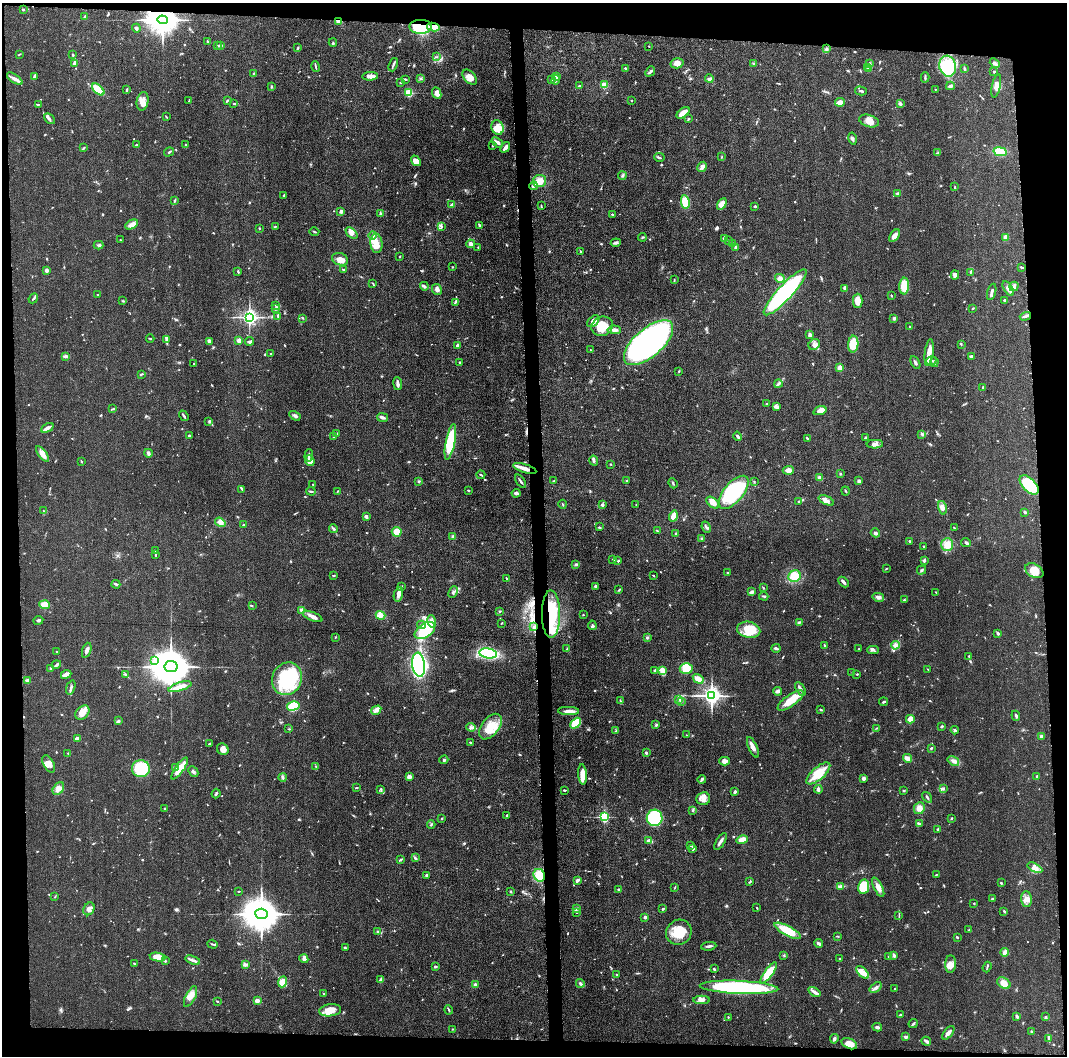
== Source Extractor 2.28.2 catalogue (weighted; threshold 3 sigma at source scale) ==
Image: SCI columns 7-4263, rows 19-4231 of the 4265 x 4250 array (HDU 1 of 3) = the unmasked area's bounding box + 8 px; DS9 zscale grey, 4 x 4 block average (1 PNG px = mean of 4 x 4 image px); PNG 1069 x 1058 px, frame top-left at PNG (2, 3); each listed source drawn as its Kron ellipse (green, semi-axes under 4 px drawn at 4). Shown black and unused: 9% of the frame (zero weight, under 3 of 5 exposures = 1% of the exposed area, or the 3 px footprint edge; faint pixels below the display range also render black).
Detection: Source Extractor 2.28.2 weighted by HDU 2 'WHT'. Background 0.0485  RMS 0.0053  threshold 0.0237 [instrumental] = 3 sigma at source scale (4.5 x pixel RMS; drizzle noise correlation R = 1.50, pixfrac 1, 0.05/0.05 arcsec/px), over >= 5 px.
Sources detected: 913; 4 too faint to see at this stretch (4 x 4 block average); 1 inside a brighter object's white glare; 2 cosmic-ray / hot-pixel residue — neither listed nor drawn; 20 coinciding with a brighter row at this scale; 62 inside a brighter listed object's ellipse — not listed separately; of the other 824, all 500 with FLUX_AUTO >= 1.99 (the completeness limit of this list) listed and drawn (324 fainter detections not listed), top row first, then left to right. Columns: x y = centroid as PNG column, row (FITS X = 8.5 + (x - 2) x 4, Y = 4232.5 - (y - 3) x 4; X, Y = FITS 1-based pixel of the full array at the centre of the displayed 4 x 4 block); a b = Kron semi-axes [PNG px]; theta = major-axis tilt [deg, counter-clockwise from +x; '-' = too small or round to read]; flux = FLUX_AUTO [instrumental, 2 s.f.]
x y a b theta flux
23 9 2 2 - 10
85 16 3 2 - 3.4
163 20 5 4 - 6200
338 22 4 3 - 10
420 27 11 7 0 180
433 27 6 4 -9 39
136 28 4 2 - 8
207 41 3 2 - 2.3
333 42 4 2 - 3.5
220 45 3 2 - 4.1
217 46 3 2 - 2.7
649 46 2 2 - 2.6
298 47 2 2 - 2.1
826 49 3 3 - 4.1
19 54 3 2 - 2.6
73 55 2 2 - 4.2
436 57 4 2 - 2
75 63 4 3 - 10
677 63 6 5 - 20
869 63 3 2 - 2.9
995 63 5 3 - 8
754 64 3 2 - 6.5
393 65 7 2 69 6.4
948 66 10 8 -74 160
316 67 5 2 - 4.6
867 67 3 2 - 3
625 68 3 2 - 3.6
869 69 3 2 - 2.8
964 69 3 2 - 5.4
650 71 5 2 - 5.7
994 71 2 2 - 3.5
254 73 3 2 - 2.5
34 76 4 2 - 5.8
370 76 8 3 1 14
556 76 4 3 - 16
470 77 9 5 -47 25
925 77 5 2 - 4.3
15 79 9 3 -35 13
405 79 4 2 - 4.6
421 79 3 3 - 5
552 79 3 2 - 2.5
709 79 4 3 - 7.8
556 80 5 2 - 8.6
401 83 3 2 - 2.1
604 85 4 3 - 26
579 86 3 2 - 3.5
950 86 4 3 - 8
996 86 12 4 79 17
271 87 3 2 - 2.9
98 89 7 3 -43 88
935 89 2 2 - 2
127 90 4 2 - 3.5
861 91 6 2 -14 4.3
409 93 2 2 - 240
437 93 6 4 -67 20
189 100 3 2 - 2.2
227 100 4 2 - 3.1
631 100 2 2 - 4.7
143 101 9 5 79 22
840 102 5 3 - 27
38 104 3 2 - 2.1
234 104 3 2 - 2.3
900 104 4 3 - 6
683 113 7 4 38 26
166 117 3 2 - 2.2
49 119 6 2 -45 6.3
688 119 4 2 - 3.1
869 121 10 6 -16 27
497 128 7 6 - 24
852 139 6 3 -77 6.5
497 142 6 3 -35 9.3
186 144 2 2 - 2.3
137 145 2 2 - 2.2
492 146 2 2 - 2.7
505 147 6 3 54 14
83 148 3 2 - 3.2
169 152 5 2 - 5.5
1000 152 6 4 -12 63
938 153 2 2 - 5
659 157 5 2 - 4.2
722 157 3 2 - 2.1
416 161 6 4 -52 16
702 167 5 3 - 13
622 176 4 3 - 4.9
539 181 6 6 - 27
533 186 4 2 - 8.4
955 187 3 2 - 2.6
897 193 2 2 - 5.1
284 195 3 2 - 3
174 201 3 2 - 4
685 202 7 4 -80 71
722 204 6 4 57 27
452 205 3 2 - 11
541 206 3 2 - 2.3
755 206 3 2 - 3.7
341 211 4 3 - 5.8
380 213 3 2 - 3
612 214 3 2 - 2.2
132 225 7 3 27 25
479 225 3 2 - 4.6
275 226 3 2 - 2.3
441 226 4 2 - 4.3
259 228 2 2 - 2.2
314 232 5 2 - 3.1
352 233 7 3 -44 13
373 236 4 2 - 6.1
894 236 7 4 53 19
642 237 4 2 - 3.5
1006 237 3 2 - 29
724 238 2 2 - 24
120 240 2 2 - 2.1
728 241 2 2 - 3.9
616 243 5 3 - 6.5
733 243 4 2 - 4.2
376 244 9 6 -84 27
471 244 4 4 - 13
99 245 5 2 - 5.3
478 247 3 2 - 2.1
735 247 3 2 - 5
580 251 2 2 - 2
400 257 2 2 - 2.1
340 259 8 6 -21 26
452 267 2 2 - 2.9
1021 267 3 2 - 4.5
47 270 2 2 - 37
343 270 3 2 - 6
238 272 4 2 - 3
970 272 4 2 - 2.2
955 275 4 4 - 9.8
780 278 5 4 - 11
674 280 3 2 - 2.3
372 283 3 2 - 2.1
424 286 4 2 - 5.4
904 286 8 5 87 75
1014 286 5 4 - 9.1
845 288 4 3 - 6.9
1008 288 8 3 -58 20
437 290 6 5 - 11
785 292 30 7 47 550
992 292 8 2 73 7.6
98 295 3 2 - 2.1
891 296 3 2 - 2.6
33 298 5 2 - 4.7
1005 300 3 2 - 6.2
123 301 3 2 - 2.5
858 301 7 5 89 25
455 302 4 2 - 5.6
275 305 3 2 - 2.3
275 308 3 2 - 3.6
973 308 3 2 - 2.2
1025 316 6 2 17 6.1
249 317 2 2 - 1400
278 317 4 2 - 5.1
303 318 2 2 - 2.6
894 318 4 2 - 5.7
593 321 7 4 44 17
602 326 11 9 25 74
910 326 2 2 - 2.1
614 330 7 3 -3 14
810 335 3 2 - 9.8
150 339 4 2 - 3.4
167 340 2 2 - 2.3
239 340 2 2 - 61
209 341 3 2 - 19
250 341 4 3 - 5.3
649 343 30 14 41 1600
853 344 8 5 86 48
961 344 4 2 - 2.1
814 345 6 5 - 11
457 346 3 3 - 9.5
590 350 2 2 - 3.2
929 353 13 3 82 45
270 354 2 2 - 3.6
66 356 4 2 - 9.4
971 356 4 2 - 8
931 361 5 2 - 6.9
915 362 7 2 -60 6.2
934 362 5 3 - 7.5
459 363 3 2 - 2.4
194 364 2 2 - 4.2
840 368 2 2 - 98
679 371 2 2 - 2.4
141 374 3 2 - 3.9
398 384 6 2 -84 14
778 384 4 3 - 6.9
983 387 3 2 - 3.2
767 404 2 2 - 2
776 406 3 2 - 3.9
113 409 3 2 - 3.4
820 411 7 4 17 26
184 416 6 2 -55 5.7
295 416 6 3 -30 8.4
382 417 5 3 - 7.9
209 421 3 2 - 2.8
47 428 7 3 26 12
337 433 2 2 - 4
922 434 3 2 - 5.9
189 436 2 2 - 18
738 436 5 2 - 7.3
334 437 2 2 - 2.9
865 437 3 2 - 4.6
807 438 3 2 - 3.9
450 442 18 4 79 170
875 444 8 4 2 13
148 453 4 3 - 9
42 454 9 4 -53 22
309 455 6 2 88 5
81 461 3 2 - 2.4
310 461 5 4 - 30
594 461 5 3 - 6
611 464 2 2 - 2.1
525 468 12 3 -17 26
788 470 5 4 - 17
840 474 2 2 - 3
481 475 4 2 - 3.1
820 478 3 2 - 11
627 480 2 2 - 3.4
419 481 3 2 - 2.7
520 481 7 2 -54 6.8
553 481 3 2 - 2.2
859 481 3 3 - 4.6
754 482 3 2 - 2.3
673 483 5 2 - 3.9
313 484 2 2 - 2.6
1029 485 12 6 -46 180
242 489 4 2 - 3.2
468 490 2 2 - 2.8
311 491 5 2 - 5.2
337 491 2 2 - 2.4
846 491 4 2 - 3.4
734 492 20 9 50 330
516 493 4 2 - 13
826 500 8 4 -23 16
799 501 3 2 - 3.1
713 503 7 4 -41 23
563 504 4 2 - 2.5
602 505 3 2 - 9.6
636 505 3 2 - 2
942 508 7 4 -77 17
43 511 2 2 - 2.1
1025 512 3 2 - 5.2
366 516 4 3 - 6.2
673 516 5 3 - 29
220 522 5 4 - 15
243 525 2 2 - 4
599 527 3 2 - 2
706 527 5 2 - 5.6
333 528 4 2 - 6.1
954 528 3 2 - 2.3
657 531 4 2 - 3.6
397 532 5 4 - 34
676 533 2 2 - 3.9
875 533 5 3 - 7.1
452 536 3 2 - 2.8
702 538 2 2 - 3.2
909 541 3 2 - 2.5
966 542 5 2 - 6.6
947 545 6 6 - 30
923 546 2 2 - 3.3
155 551 3 2 - 2.7
155 555 3 2 - 2.8
613 560 3 2 - 2.4
924 560 4 2 - 5.5
618 561 3 2 - 2.9
576 564 3 2 - 5.7
886 568 2 2 - 2.9
922 570 5 2 - 4.5
1034 571 10 6 -29 41
727 573 2 2 - 2
653 575 2 2 - 2.7
333 576 2 2 - 2.1
795 576 6 5 - 42
506 578 3 2 - 2.5
844 582 6 2 -45 11
116 584 4 2 - 5.3
402 586 3 2 - 2.5
596 587 3 2 - 7.3
763 588 3 2 - 2.4
619 590 4 2 - 3.3
453 592 6 2 65 5.6
752 592 4 2 - 11
936 592 3 2 - 2.1
398 594 7 4 77 16
764 596 4 2 - 3.9
878 597 6 4 -14 10
904 600 2 2 - 4.3
44 605 5 3 - 51
252 606 2 2 - 2.2
302 610 2 2 - 50
500 611 3 2 - 3.2
551 614 23 9 -90 170
380 615 5 4 - 12
583 615 2 2 - 2
313 616 11 3 -22 17
38 620 5 2 - 6
432 621 6 3 -78 13
501 623 2 2 - 2.3
799 623 3 2 - 2.9
421 625 4 2 - 4.9
592 625 5 2 - 5.4
534 627 3 2 - 3.2
749 630 11 8 -13 67
425 631 11 7 35 160
998 633 3 2 - 7.1
335 637 2 2 - 2.2
647 637 3 2 - 3.2
825 645 3 2 - 4.8
895 645 4 3 - 9.5
776 648 4 2 - 9.2
567 649 3 2 - 2.9
859 649 2 2 - 2.2
87 650 8 3 70 14
873 650 5 2 - 5.7
56 651 2 2 - 2.2
488 653 9 5 -8 190
969 656 2 2 - 2.7
154 661 2 2 - 13
56 665 5 2 - 6.7
419 665 12 6 -83 670
171 667 6 5 - 12000
50 668 3 2 - 2.6
686 668 6 5 - 82
655 670 2 2 - 8.6
663 670 2 2 - 97
928 670 4 2 - 2.2
852 672 2 2 - 2.2
66 674 5 2 - 20
125 674 3 2 - 3.2
857 674 2 2 - 2.9
287 679 17 14 66 230
698 679 6 3 -33 19
27 681 3 2 - 14
71 687 7 2 71 7.8
180 687 12 3 18 36
800 689 7 3 -61 11
778 691 4 3 - 7.8
712 696 3 3 - 2100
678 699 3 2 - 4.9
791 700 15 5 35 60
620 701 3 2 - 3.5
681 701 2 2 - 2.3
883 702 4 2 - 4.5
293 706 6 4 14 100
820 709 3 2 - 2.5
376 710 5 3 - 11
569 711 10 4 -2 17
82 713 8 6 47 28
1016 716 5 2 - 5.5
910 719 4 3 - 27
119 720 3 3 - 4.2
576 723 6 4 46 74
656 725 3 2 - 4.1
942 726 3 2 - 5
471 727 4 3 - 7.7
490 727 15 8 51 61
877 728 3 2 - 2.5
289 729 3 2 - 2.2
955 730 4 3 - 4.9
616 731 3 2 - 3.4
687 735 4 2 - 2.2
1041 736 2 2 - 27
77 738 3 3 - 8.7
470 742 3 2 - 3.1
209 744 2 2 - 5.9
753 747 11 3 -66 17
931 748 2 2 - 3.9
223 749 6 5 - 16
68 753 2 2 - 2.5
646 753 3 2 - 5.1
908 758 5 3 - 24
444 760 4 2 - 4.2
724 761 5 4 - 14
953 761 6 3 -34 10
49 764 9 5 -62 19
176 767 3 2 - 7.8
316 767 3 2 - 2.4
180 768 13 4 54 52
141 769 9 8 - 180
193 772 6 2 -47 6.9
818 773 15 6 41 79
583 774 10 4 -86 32
1037 776 2 2 - 14
283 777 4 3 - 5.5
409 777 4 4 - 12
863 778 2 2 - 22
702 779 4 3 - 6.1
356 788 3 2 - 3.7
943 788 2 2 - 2.4
58 789 7 5 57 18
381 789 4 2 - 3.6
818 789 4 2 - 8.2
565 790 3 2 - 3
904 791 2 2 - 3.5
735 792 3 2 - 7.1
216 794 5 2 - 5.3
927 797 6 2 -55 4.1
703 799 7 6 - 20
919 808 6 5 - 19
165 809 3 2 - 5.1
693 810 4 2 - 3.5
507 815 2 2 - 6.1
604 817 2 2 - 410
442 818 2 2 - 2
655 818 8 8 - 180
951 818 3 2 - 3.5
431 824 4 2 - 3.6
920 824 4 2 - 7
938 829 3 3 - 3
742 840 6 4 15 21
649 841 4 3 - 14
720 842 9 2 60 13
691 845 2 2 - 2.4
693 849 4 3 - 5.3
415 858 4 2 - 4.7
401 859 3 2 - 4.2
1035 868 8 4 -28 18
426 875 3 2 - 8
539 875 6 5 - 60
936 875 2 2 - 2.3
577 880 3 2 - 8.9
750 882 4 2 - 3.3
1001 883 2 2 - 4.3
841 886 4 2 - 5.4
864 887 7 5 81 120
878 887 10 4 -64 20
675 888 2 2 - 2
619 889 3 2 - 4.3
238 891 2 2 - 2
510 891 4 2 - 2
55 897 2 2 - 2.4
992 899 3 2 - 4.8
1027 899 8 5 -87 18
974 903 2 2 - 2.2
577 908 4 3 - 5.2
757 908 2 2 - 2.2
89 909 7 5 59 15
663 909 3 2 - 3.1
1004 911 3 2 - 3.1
576 912 3 2 - 3.2
261 914 6 5 - 10000
899 915 4 2 - 2.6
645 917 2 2 - 23
969 930 3 2 - 2.3
788 931 14 5 -28 98
377 932 3 2 - 7.6
679 932 13 12 - 79
837 936 3 2 - 2.1
957 937 2 2 - 3.9
818 943 4 2 - 8.6
212 944 5 2 - 4
709 946 7 2 7 7.8
345 948 4 2 - 4.1
1005 952 4 2 - 26
784 955 2 2 - 2.8
888 956 3 2 - 2.1
894 956 4 3 - 7
158 957 8 4 -8 45
304 959 4 4 - 17
840 959 2 2 - 3.5
193 960 8 3 -19 11
165 961 2 2 - 6.3
134 963 4 2 - 2.8
951 964 9 5 86 27
245 965 4 3 - 6.9
435 967 3 2 - 4.5
987 967 5 2 - 3.4
714 969 2 2 - 5.1
863 972 8 4 -41 40
769 973 12 4 54 81
616 974 2 2 - 3.5
381 980 3 2 - 20
283 982 5 4 - 40
580 983 4 3 - 6.8
1004 983 7 5 -32 28
475 984 3 3 - 6
739 987 39 6 -2 510
876 987 7 3 38 9.6
895 989 2 2 - 3.4
814 992 7 3 -34 13
323 994 2 2 - 3.1
190 997 11 5 64 21
702 1000 8 3 1 11
217 1001 2 2 - 2.8
257 1001 3 2 - 22
330 1010 11 6 8 29
449 1010 4 2 - 3.8
900 1015 3 2 - 5.7
1017 1016 3 2 - 10
728 1017 2 2 - 2.1
1046 1017 3 2 - 4.3
913 1024 5 2 - 4.8
877 1027 5 3 - 9.1
453 1029 2 2 - 2.2
1032 1031 3 2 - 3.4
948 1033 8 3 53 15
906 1037 3 2 - 7.1
834 1039 5 3 - 7.8
1049 1039 4 2 - 4.5
926 1041 5 2 - 11
849 1044 8 5 -23 37
Overlapping masked pixels (flux is a lower limit): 6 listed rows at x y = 163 20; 338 22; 420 27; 433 27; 525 468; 551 614
Diffuse or blended objects may show on this block-average render without a row.